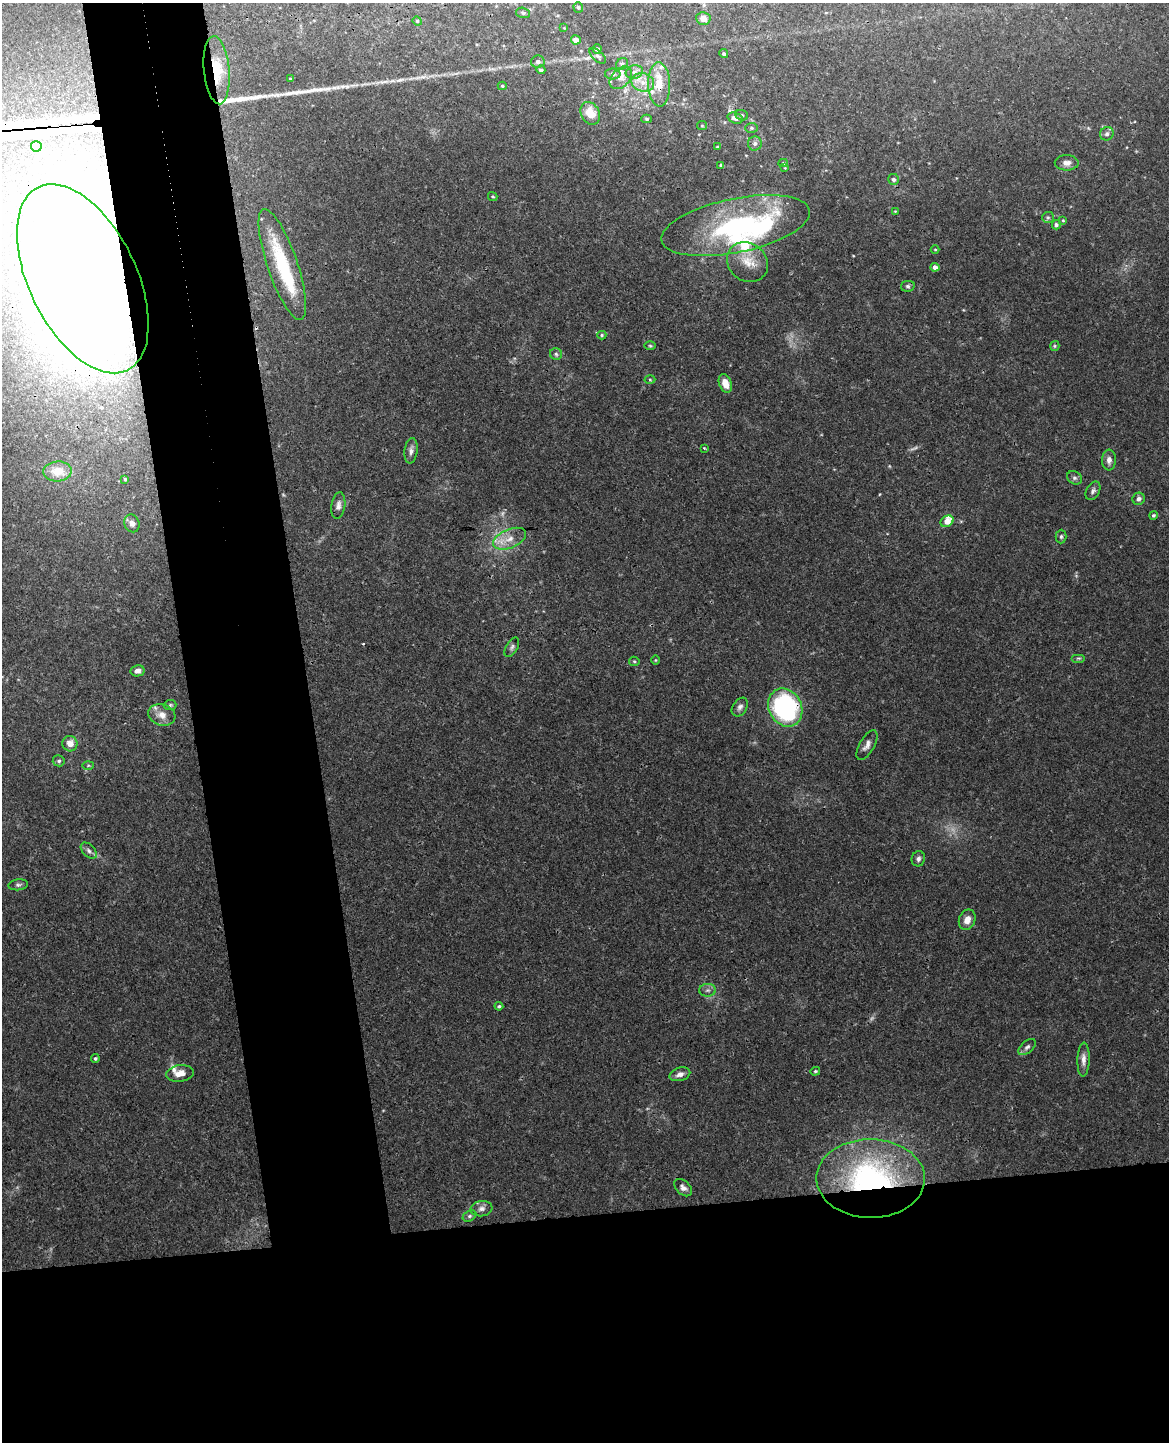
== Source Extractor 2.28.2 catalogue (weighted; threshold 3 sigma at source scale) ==
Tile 11 of 4 x 3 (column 3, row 3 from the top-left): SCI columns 2391-3557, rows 147-1586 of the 4782 x 4720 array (HDU 1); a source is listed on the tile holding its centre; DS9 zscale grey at full resolution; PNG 1171 x 1444 px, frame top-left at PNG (2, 3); each listed source drawn as its Kron ellipse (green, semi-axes under 4 px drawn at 4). Shown black and unused: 25% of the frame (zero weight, under 3 of 4 exposures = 6% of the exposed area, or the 3 px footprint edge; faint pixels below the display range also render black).
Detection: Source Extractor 2.28.2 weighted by HDU 2 'WHT'; one run over the whole footprint, this tile lists its part. Background 0.043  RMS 0.0031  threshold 0.0138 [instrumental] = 3 sigma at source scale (4.5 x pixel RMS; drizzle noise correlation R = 1.50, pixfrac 1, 0.05/0.05 arcsec/px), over >= 5 px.
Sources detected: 113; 3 too faint to see at this stretch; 3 inside a brighter object's white glare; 2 cosmic-ray / hot-pixel residue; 2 long thin detections or spike segments (spike, bleed or trail) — neither listed nor drawn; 7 inside a brighter listed object's ellipse — not listed separately; the other 96 listed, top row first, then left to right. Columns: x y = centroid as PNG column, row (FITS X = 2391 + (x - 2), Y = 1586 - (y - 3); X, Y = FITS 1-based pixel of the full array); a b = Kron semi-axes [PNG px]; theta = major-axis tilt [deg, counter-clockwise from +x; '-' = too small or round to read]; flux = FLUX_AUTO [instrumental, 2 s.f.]
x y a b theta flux
578 7 5 4 - 0.57
523 13 7 5 -16 0.58
703 19 7 6 - 2
417 21 5 4 - 0.32
564 28 4 4 - 0.26
576 40 5 4 - 2.5
597 49 4 4 - 1.1
724 54 4 4 - 0.57
598 56 10 5 -42 0.84
538 62 6 6 - 0.97
622 64 6 5 - 0.65
217 70 34 12 -85 9.3
541 70 4 4 - 0.57
634 72 9 6 15 1.2
613 74 8 5 -1 1
621 78 13 9 45 2.2
290 79 3 3 - 0.47
643 82 11 9 -16 3
659 84 22 11 -88 6.4
502 86 4 4 - 0.41
590 113 12 9 -62 5.5
742 115 6 5 - 0.55
735 118 8 5 -18 1.7
647 119 5 4 - 0.53
702 126 5 4 - 0.41
751 128 6 5 - 0.54
1107 134 7 6 - 0.92
755 143 7 7 - 1.1
36 146 5 5 - 6.7
717 147 4 3 - 0.31
783 163 4 4 - 0.43
1067 163 12 7 1 1.8
721 165 3 3 - 0.47
785 168 3 3 - 0.21
893 179 5 5 - 0.88
493 197 5 4 - 0.42
895 211 4 4 - 0.27
1048 217 6 5 - 0.66
1063 220 4 4 - 0.31
1056 225 4 4 - 0.69
736 226 76 27 12 69
935 249 4 3 - 0.29
747 262 21 19 -39 6.6
282 264 58 15 -71 21
935 267 4 4 - 1.4
83 279 102 54 -64 710
908 286 7 5 12 0.68
602 335 4 4 - 0.44
650 346 6 4 -1 0.39
1055 346 5 4 - 0.41
556 354 6 6 - 0.7
650 380 5 3 - 0.33
725 383 10 6 -69 3.6
704 448 3 3 - 0.27
411 451 13 6 84 1.4
1109 460 10 7 87 1.7
57 471 14 10 4 5.4
1075 478 8 6 -30 0.78
125 479 4 4 - 0.44
1093 491 10 6 61 1
1139 499 6 6 - 1.1
338 505 13 7 82 1.6
1153 515 4 4 - 0.55
947 521 7 5 31 3.4
132 523 9 7 -67 1.4
1061 537 7 5 88 0.68
510 539 17 9 22 4.1
512 647 11 5 60 0.93
1079 658 7 3 0 0.48
655 660 5 3 - 0.28
634 661 5 4 - 0.44
137 671 7 5 13 1.5
170 705 6 5 - 0.55
740 707 10 7 56 1.2
785 708 20 16 -62 48
162 715 14 10 -18 3.2
70 744 8 7 - 2.9
867 745 16 7 61 1.8
59 761 6 5 - 0.65
88 765 6 4 2 0.4
89 851 10 6 -45 1.1
918 859 7 6 - 1.1
18 885 10 5 6 0.79
967 920 10 8 69 2.7
708 990 8 6 0 0.92
499 1006 4 3 - 0.47
1027 1047 10 6 40 0.98
95 1058 4 4 - 0.5
1083 1059 17 6 88 1.9
815 1071 5 4 - 0.4
180 1073 14 8 7 2.9
680 1074 10 6 16 1.7
871 1179 54 39 -1 77
683 1188 10 6 -43 1.5
481 1209 11 7 7 1.4
469 1216 7 5 27 0.68
Overlapping masked pixels (flux is a lower limit): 5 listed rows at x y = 217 70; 659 84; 83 279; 785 708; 871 1179
Isophote crosses this tile's border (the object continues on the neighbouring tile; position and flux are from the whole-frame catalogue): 1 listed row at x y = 83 279